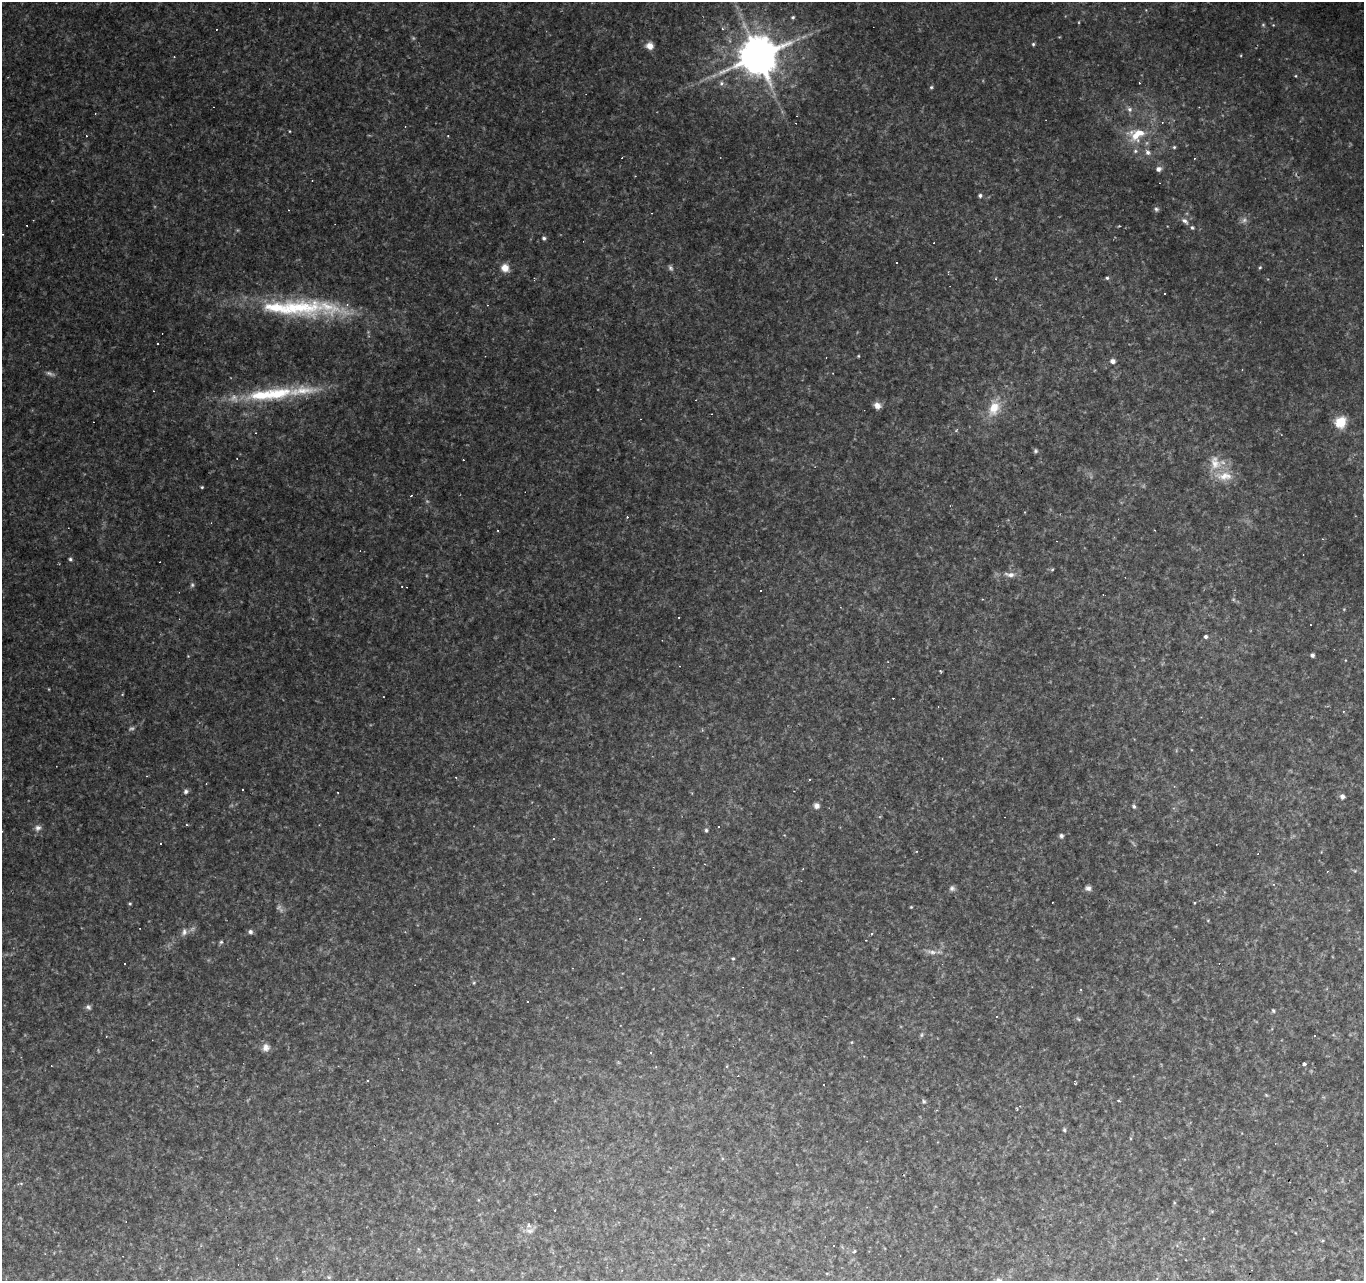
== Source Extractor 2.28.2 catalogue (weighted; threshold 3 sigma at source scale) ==
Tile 7 of 4 x 4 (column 3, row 2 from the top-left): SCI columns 2728-4089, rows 2830-4108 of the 5451 x 5596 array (HDU 1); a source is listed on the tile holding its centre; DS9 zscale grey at full resolution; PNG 1366 x 1283 px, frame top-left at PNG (2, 2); no overlay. Shown black and unused: <1% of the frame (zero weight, under 2 of 3 exposures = <1% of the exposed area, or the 3 px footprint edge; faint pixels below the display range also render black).
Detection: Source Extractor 2.28.2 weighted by HDU 2 'WHT'; one run over the whole footprint, this tile lists its part. Background 0.141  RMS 0.0078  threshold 0.0351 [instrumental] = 3 sigma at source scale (4.5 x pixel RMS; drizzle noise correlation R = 1.50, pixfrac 1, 0.0396/0.0396 arcsec/px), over >= 5 px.
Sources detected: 149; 10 too faint to see at this stretch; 47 cosmic-ray / hot-pixel residue — not listed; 7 inside a brighter listed object's ellipse — not listed separately; the other 85 listed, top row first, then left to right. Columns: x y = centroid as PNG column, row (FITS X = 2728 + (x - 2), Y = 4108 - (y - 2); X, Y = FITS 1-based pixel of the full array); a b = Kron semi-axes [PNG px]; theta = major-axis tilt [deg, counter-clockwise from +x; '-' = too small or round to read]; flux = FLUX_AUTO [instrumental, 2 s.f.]
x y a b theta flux
793 17 5 4 - 1.3
1033 44 5 4 - 1.1
650 46 9 9 - 5.8
758 57 12 10 58 2900
1295 76 4 4 - 0.72
721 83 7 6 - 2.2
931 87 5 4 - 1.2
1130 109 7 7 - 2.6
289 131 4 2 - 0.56
1137 134 23 16 20 22
448 136 3 3 - 0.72
1174 147 4 4 - 1
1135 151 7 6 - 1.7
1147 152 7 6 - 2.5
1158 169 6 6 - 3.3
980 195 5 4 - 1.8
1156 209 6 6 - 1.7
1185 221 11 6 -36 3.1
544 238 5 5 - 1.7
669 267 6 4 -69 1.6
1260 267 4 4 - 0.84
505 268 11 10 - 6.8
1107 278 5 4 - 1.4
1165 294 3 3 - 3.1
298 307 71 28 -6 82
858 356 3 3 - 0.71
1113 361 5 5 - 3.9
262 395 45 16 6 41
877 405 9 7 -41 4.6
994 408 22 14 73 17
1341 422 6 5 - 66
256 433 3 2 - 0.54
1036 451 5 5 - 1.4
1215 463 22 14 -75 15
202 487 3 3 - 0.8
70 559 5 4 - 1.5
1052 570 5 3 - 0.88
1010 575 16 7 -9 5.2
192 585 7 5 90 1.5
761 590 3 3 - 1.8
679 617 2 2 - 0.61
1206 637 4 4 - 1.8
1312 655 4 4 - 2.2
188 656 4 4 - 0.57
147 776 3 2 - 0.46
810 779 3 3 - 17
243 789 3 3 - 1.2
186 791 6 5 - 1.9
1342 796 6 6 - 2.2
816 806 7 7 - 3.2
1134 806 5 4 - 1.5
187 825 3 3 - 0.93
719 826 3 2 - 0.89
38 828 9 8 - 3.4
706 830 5 4 - 1.3
1061 836 6 5 - 1.8
160 844 3 3 - 1.6
1273 884 5 4 - 0.91
952 888 7 7 - 2.2
1088 888 8 6 -19 2.5
130 903 4 3 - 0.97
1194 903 4 3 - 0.59
911 907 4 3 - 0.68
184 932 10 7 84 3.1
250 932 6 5 - 2.1
872 933 5 3 - 0.79
221 942 5 5 - 1.3
931 952 11 6 -12 3.7
733 958 5 4 - 0.97
474 983 5 4 - 0.93
528 1002 3 2 - 0.91
88 1007 8 5 -35 1.9
1273 1010 6 4 -58 1.1
921 1035 6 4 89 1.2
1314 1036 3 2 - 0.68
266 1047 10 10 - 4.5
1304 1064 4 3 - 6.6
368 1081 3 2 - 1.1
924 1101 6 4 -67 1.3
1020 1106 4 3 - 0.76
1064 1130 5 4 - 1.3
21 1184 6 4 -1 0.94
530 1231 12 6 -4 3.3
854 1251 5 3 - 0.91
329 1277 5 5 - 1